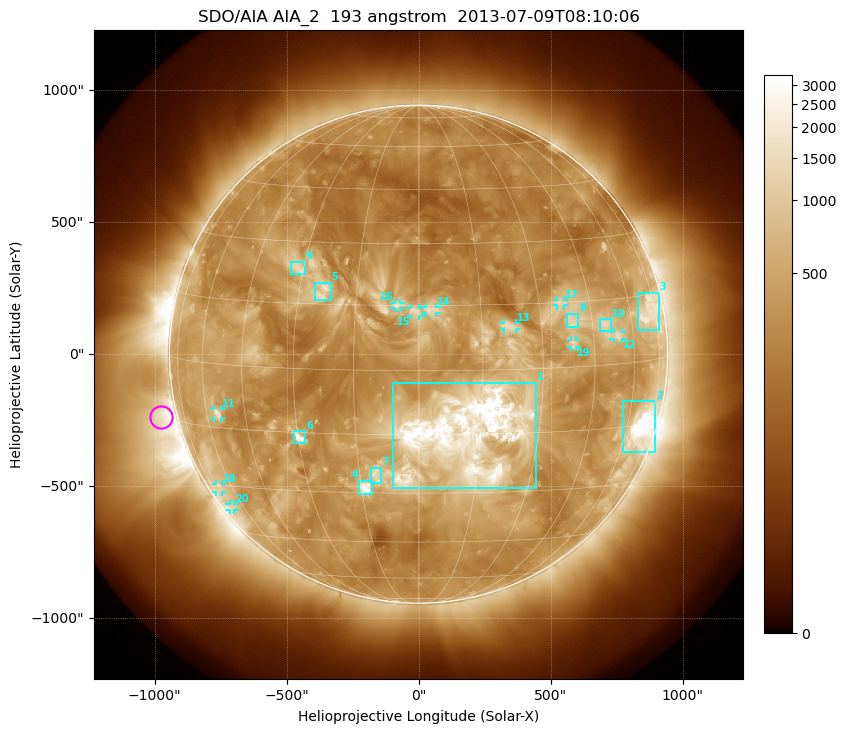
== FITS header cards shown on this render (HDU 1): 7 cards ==
TELESCOP= 'SDO/AIA'
INSTRUME= 'AIA_2'
WAVELNTH=                  193
WAVEUNIT= 'angstrom'
DATE-OBS= '2013-07-09T08:10:06.84'
CTYPE1  = 'HPLN-TAN'
CTYPE2  = 'HPLT-TAN'

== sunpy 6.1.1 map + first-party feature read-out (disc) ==
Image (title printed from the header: SDO/AIA AIA_2  193 angstrom  2013-07-09T08:10:06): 1024 x 1024 px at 2.4 arcsec/px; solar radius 944 arcsec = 393 px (full disc in frame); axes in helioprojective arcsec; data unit not stated in the header (colour bar unlabelled)
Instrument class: DISC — disc imager (sunpy class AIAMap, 193 A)
Bright regions (active regions / flare kernels): reference = the median radial profile (limb darkening/brightening removed); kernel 9 px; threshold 5 sigma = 746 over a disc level ~314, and >= 1.15x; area >= 12 px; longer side >= 9 px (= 22 arcsec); searched inside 0.97 R_sun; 20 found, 20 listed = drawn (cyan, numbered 1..; 10 of them under ~33 arcsec drawn as corner ticks so the feature stays visible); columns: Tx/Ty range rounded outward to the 5 arcsec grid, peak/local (2 s.f.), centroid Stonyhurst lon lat
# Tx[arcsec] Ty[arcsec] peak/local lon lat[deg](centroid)
1 -100..445 -510..-105 13 +12 -15
2 775..900 -375..-175 19 +67 -16
3 830..910 90..235 6.4 +70 +11
4 -225..-175 -530..-480 8.2 -14 -29
5 -395..-330 205..270 4.5 -24 +18
6 -475..-430 -335..-290 6.9 -30 -16
7 -180..-140 -490..-430 4.4 -11 -25
8 560..605 100..155 4.1 +39 +11
9 -485..-430 305..350 3.7 -32 +24
10 685..730 85..135 5 +49 +9
11 -775..-745 -245..-205 5.4 -55 -12
12 740..770 55..85 4.7 +54 +7
13 325..370 90..120 3.2 +22 +10
14 25..70 155..180 3.6 +3 +14
15 -30..5 145..175 3.5 -1 +14
16 -90..-70 175..195 3 -5 +15
17 525..550 185..205 3.4 +36 +15
18 -765..-745 -520..-490 3.3 -69 -31
19 575..595 25..55 3.9 +39 +5
20 -715..-695 -590..-565 3.5 -68 -36
Off-limb structures (1.02-1.3 R_sun): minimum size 162 px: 2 found; the strongest spans PA ~70..140 deg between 1.02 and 1.3 R_sun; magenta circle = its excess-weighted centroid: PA ~105 deg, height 1.06 R_sun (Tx ~-975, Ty ~-235 arcsec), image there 4.1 x the reference